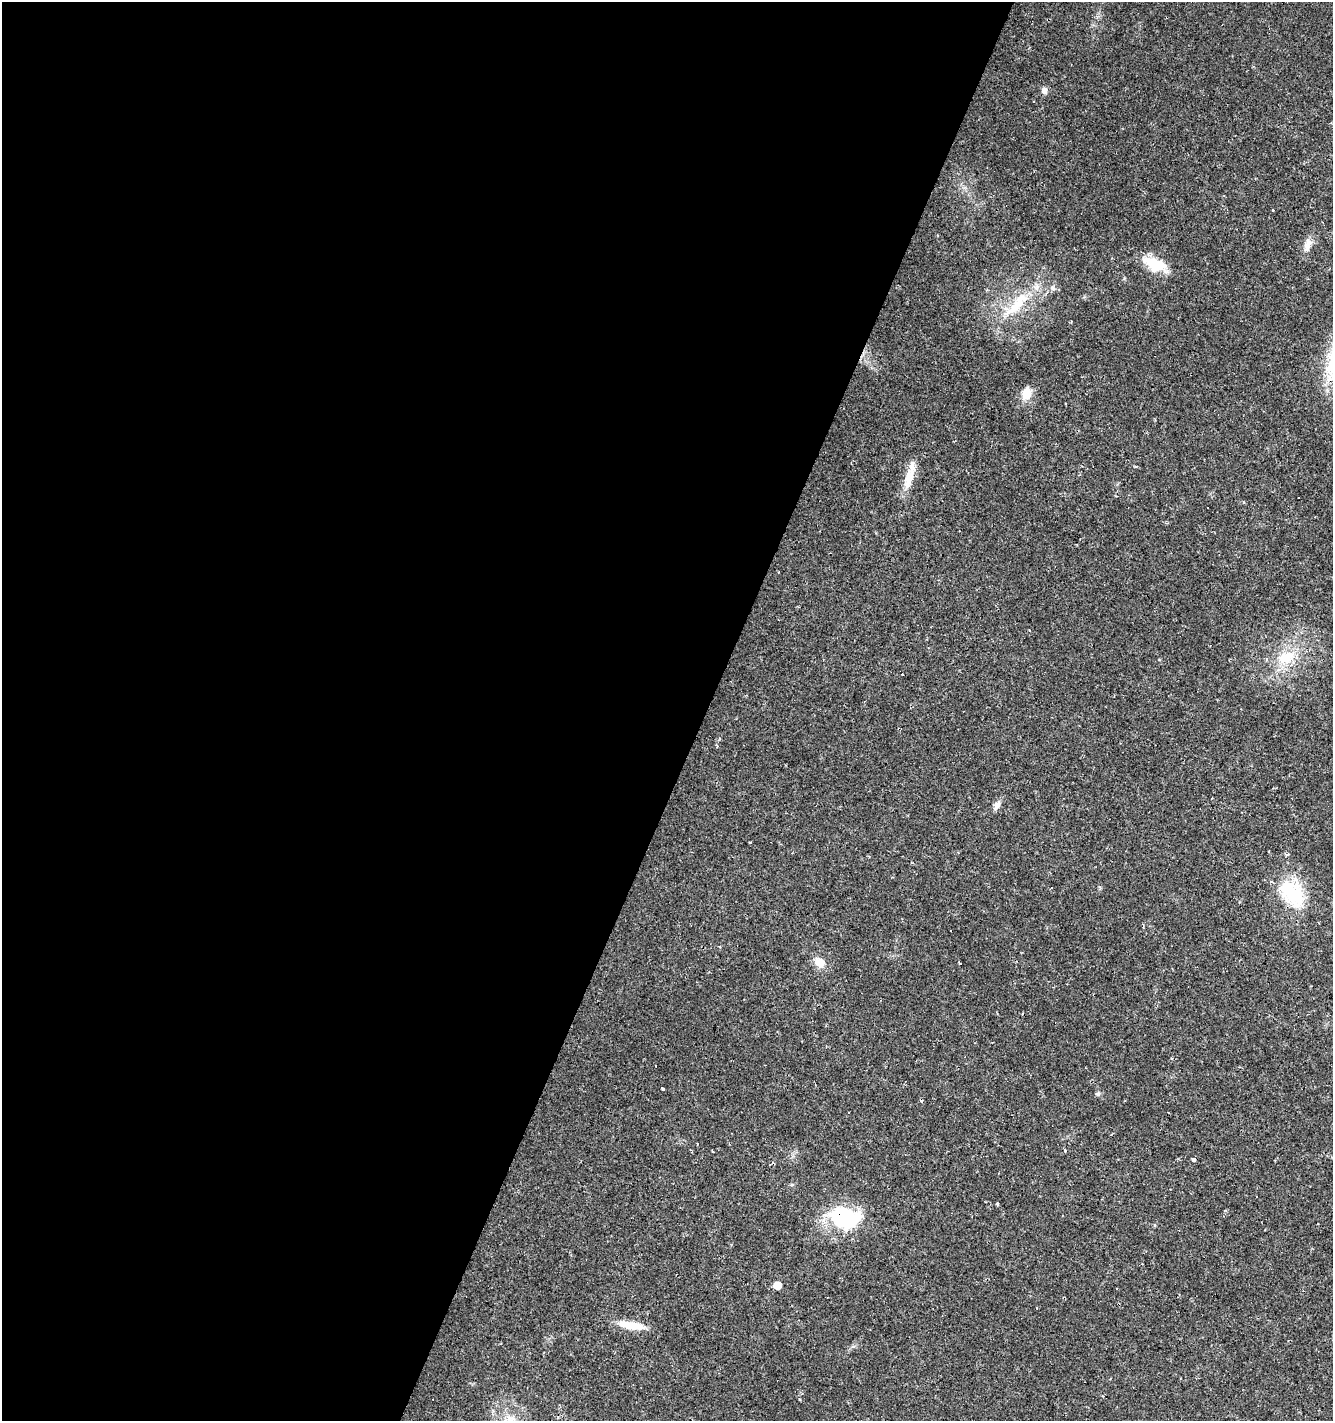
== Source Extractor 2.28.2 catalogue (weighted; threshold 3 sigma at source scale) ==
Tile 5 of 4 x 4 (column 1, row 2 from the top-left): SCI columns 266-1596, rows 2838-4256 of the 5786 x 5675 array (HDU 1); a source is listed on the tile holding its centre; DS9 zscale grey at full resolution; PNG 1335 x 1423 px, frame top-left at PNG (2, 2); no overlay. Shown black and unused: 53% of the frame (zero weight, under 2 of 3 exposures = <1% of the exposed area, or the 3 px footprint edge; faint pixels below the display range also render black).
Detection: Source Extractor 2.28.2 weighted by HDU 2 'WHT'; one run over the whole footprint, this tile lists its part. Background 0.0182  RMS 0.0035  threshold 0.0157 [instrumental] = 3 sigma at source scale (4.5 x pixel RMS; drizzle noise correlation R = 1.50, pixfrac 1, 0.0396/0.0396 arcsec/px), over >= 5 px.
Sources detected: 40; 1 inside a brighter object's white glare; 12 cosmic-ray / hot-pixel residue — not listed; the other 27 listed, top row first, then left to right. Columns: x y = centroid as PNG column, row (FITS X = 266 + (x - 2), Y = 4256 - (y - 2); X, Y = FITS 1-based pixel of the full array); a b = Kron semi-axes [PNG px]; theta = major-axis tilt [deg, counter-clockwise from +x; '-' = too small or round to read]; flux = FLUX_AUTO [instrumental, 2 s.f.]
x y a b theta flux
1044 90 9 7 89 1.5
1273 210 3 2 - 1.1
1308 245 20 8 71 2.9
1155 265 24 15 -21 9.9
1052 288 6 4 -2 0.71
1017 305 47 13 46 13
1027 393 16 12 79 4.2
909 478 31 11 73 6.2
1208 508 3 3 - 1.2
1029 630 3 2 - 0.32
1286 658 27 18 22 11
717 746 4 3 - 0.4
997 805 15 7 60 1.7
1292 892 37 24 -38 19
819 962 14 11 -36 3.9
959 963 4 2 - 0.78
662 1089 3 3 - 1.6
1098 1094 7 5 33 0.72
848 1112 3 2 - 0.41
1064 1150 3 3 - 2.6
712 1151 3 3 - 0.55
1194 1159 4 3 - 4
998 1204 3 3 - 0.8
843 1222 43 22 17 25
777 1285 5 5 - 6.7
1037 1308 3 3 - 1.3
632 1325 31 9 -10 7
Overlapping masked pixels (flux is a lower limit): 1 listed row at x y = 843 1222
Unlisted compact peaks at least as high as the median listed source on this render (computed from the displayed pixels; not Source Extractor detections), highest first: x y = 750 842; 800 1399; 1124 278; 1154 1225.